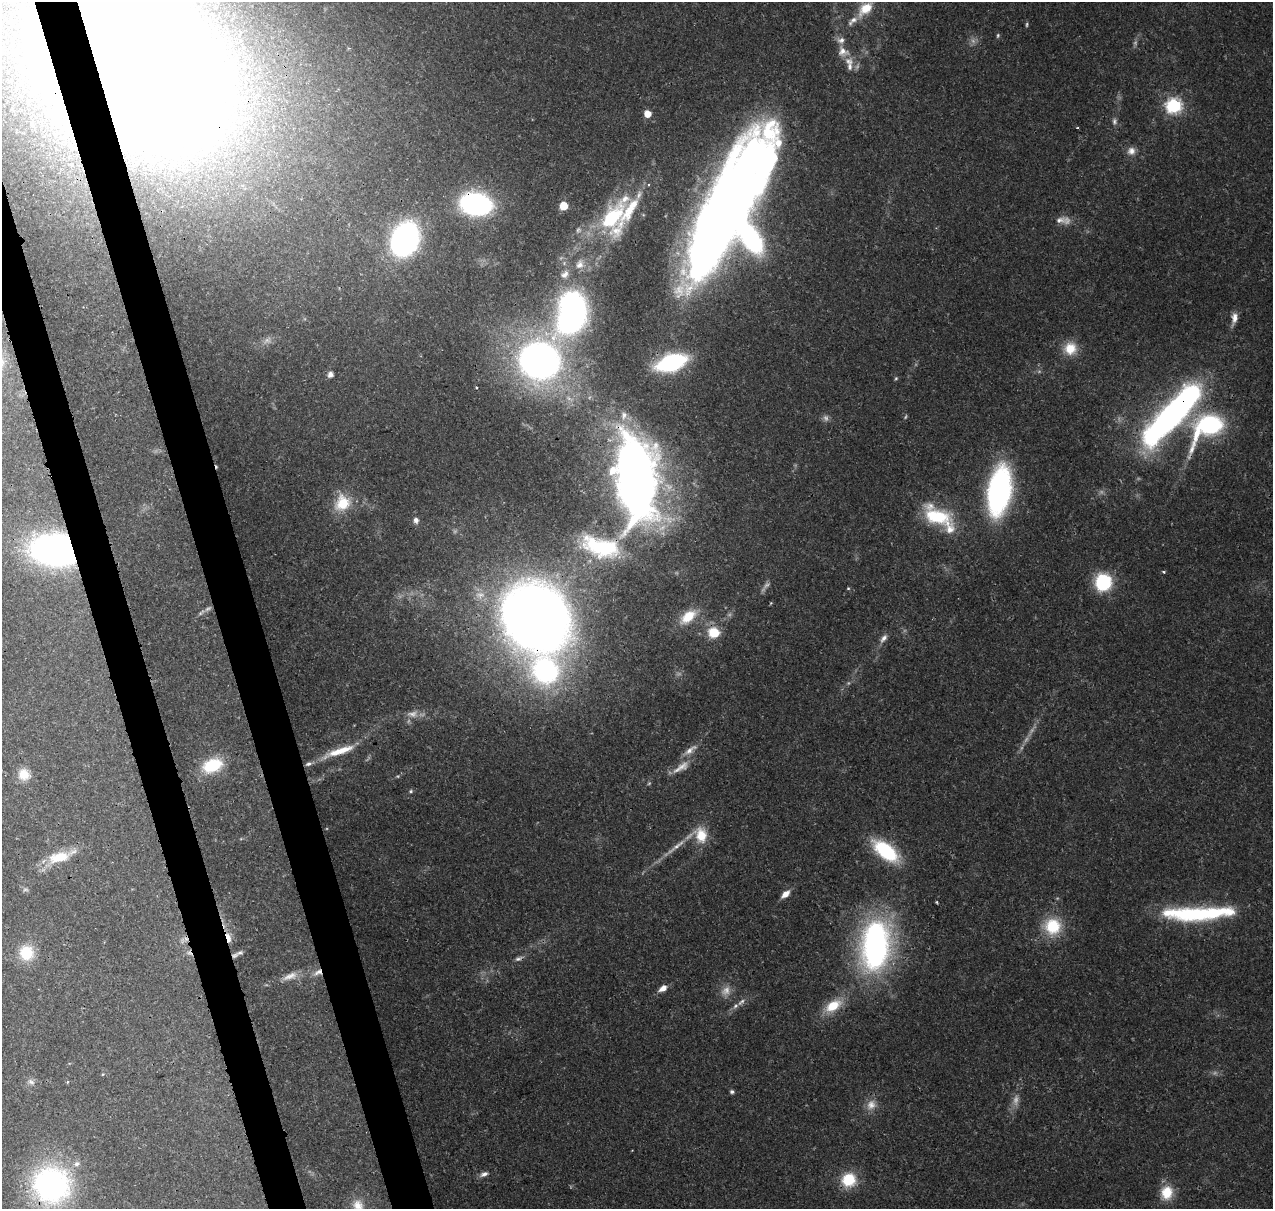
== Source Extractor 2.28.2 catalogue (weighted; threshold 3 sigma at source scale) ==
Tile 11 of 4 x 4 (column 3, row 3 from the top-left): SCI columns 2663-3933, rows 1336-2542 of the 5318 x 5038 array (HDU 1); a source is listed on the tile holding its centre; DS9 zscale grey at full resolution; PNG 1275 x 1211 px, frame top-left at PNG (2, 2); no overlay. Shown black and unused: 6% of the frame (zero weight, under 3 of 4 exposures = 8% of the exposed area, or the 3 px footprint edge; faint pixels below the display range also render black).
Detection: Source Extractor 2.28.2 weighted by HDU 2 'WHT'; one run over the whole footprint, this tile lists its part. Background 0.067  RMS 0.003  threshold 0.0137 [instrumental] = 3 sigma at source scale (4.5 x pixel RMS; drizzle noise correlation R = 1.50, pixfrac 1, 0.0396/0.0396 arcsec/px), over >= 5 px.
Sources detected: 118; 21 too faint to see at this stretch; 9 inside a brighter object's white glare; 3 cosmic-ray / hot-pixel residue — not listed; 9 inside a brighter listed object's ellipse — not listed separately; the other 76 listed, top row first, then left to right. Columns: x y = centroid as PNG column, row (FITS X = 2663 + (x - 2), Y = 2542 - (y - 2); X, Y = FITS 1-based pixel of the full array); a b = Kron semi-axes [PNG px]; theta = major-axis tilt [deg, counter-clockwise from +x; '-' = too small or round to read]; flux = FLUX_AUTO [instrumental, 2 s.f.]
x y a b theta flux
865 9 24 13 43 7.3
998 35 6 4 88 0.48
843 51 16 12 -34 3.4
134 67 133 94 -37 1300
850 67 11 7 -84 1.5
1174 105 7 7 - 66
647 114 6 6 - 3.5
1114 121 8 6 -59 0.93
32 125 4 4 - 0.42
1077 128 3 2 - 0.25
1131 151 11 11 - 2.2
476 204 23 16 -9 69
563 206 5 5 - 9.6
729 214 134 43 61 380
612 218 39 21 53 29
1060 220 16 10 8 2.6
578 230 9 7 63 1.3
405 239 20 16 68 120
579 264 14 11 72 2.9
564 274 13 9 40 2.3
1234 318 15 7 81 2.4
571 319 24 18 37 86
1070 348 16 16 - 6.3
540 360 33 30 46 160
671 362 20 11 18 50
330 374 5 5 - 2.1
896 378 5 4 - 0.4
476 387 3 2 - 0.34
1174 413 67 18 47 150
1208 426 30 18 40 56
636 474 77 38 -76 230
999 491 33 15 81 100
342 503 23 20 54 9.3
937 517 38 20 -25 20
416 520 7 6 - 1.5
601 547 53 25 -16 29
56 550 34 23 -7 140
1163 572 4 3 - 0.45
1103 582 13 12 - 25
848 588 4 4 - 0.34
688 617 24 13 38 7.5
534 618 48 41 -55 500
714 633 13 11 -3 7.7
883 638 13 6 53 1.7
545 671 26 23 -7 58
690 750 22 7 36 2.7
339 751 43 8 18 7.9
212 765 22 14 21 14
24 774 14 13 - 4.7
411 791 5 5 - 0.49
700 835 21 18 -9 8
676 846 39 5 37 4.5
886 851 30 14 -38 24
60 857 36 13 17 9.5
785 894 10 5 41 2.9
1198 913 81 14 2 39
1053 926 21 20 - 13
228 938 14 5 -78 3.1
875 945 49 27 83 98
26 953 17 16 - 10
240 953 10 6 14 1
518 959 11 6 18 1.1
318 972 14 7 28 2.3
290 976 25 9 21 3.8
663 988 9 6 34 2.5
741 1002 14 6 39 1.8
833 1006 22 12 32 8.4
31 1082 11 7 -38 1.3
67 1082 5 3 - 0.31
732 1092 6 5 - 0.66
871 1105 15 13 59 3.4
484 1174 12 6 23 1.4
849 1180 16 16 - 10
51 1185 34 33 - 85
1167 1192 16 14 80 7.4
358 1206 17 14 -60 4.4
Overlapping masked pixels (flux is a lower limit): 15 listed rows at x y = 134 67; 476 204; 729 214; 671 362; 1174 413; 1208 426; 636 474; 601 547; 56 550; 534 618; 228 938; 875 945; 318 972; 849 1180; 51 1185
Isophote crosses this tile's border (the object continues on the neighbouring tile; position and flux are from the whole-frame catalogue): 2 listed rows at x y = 134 67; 358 1206